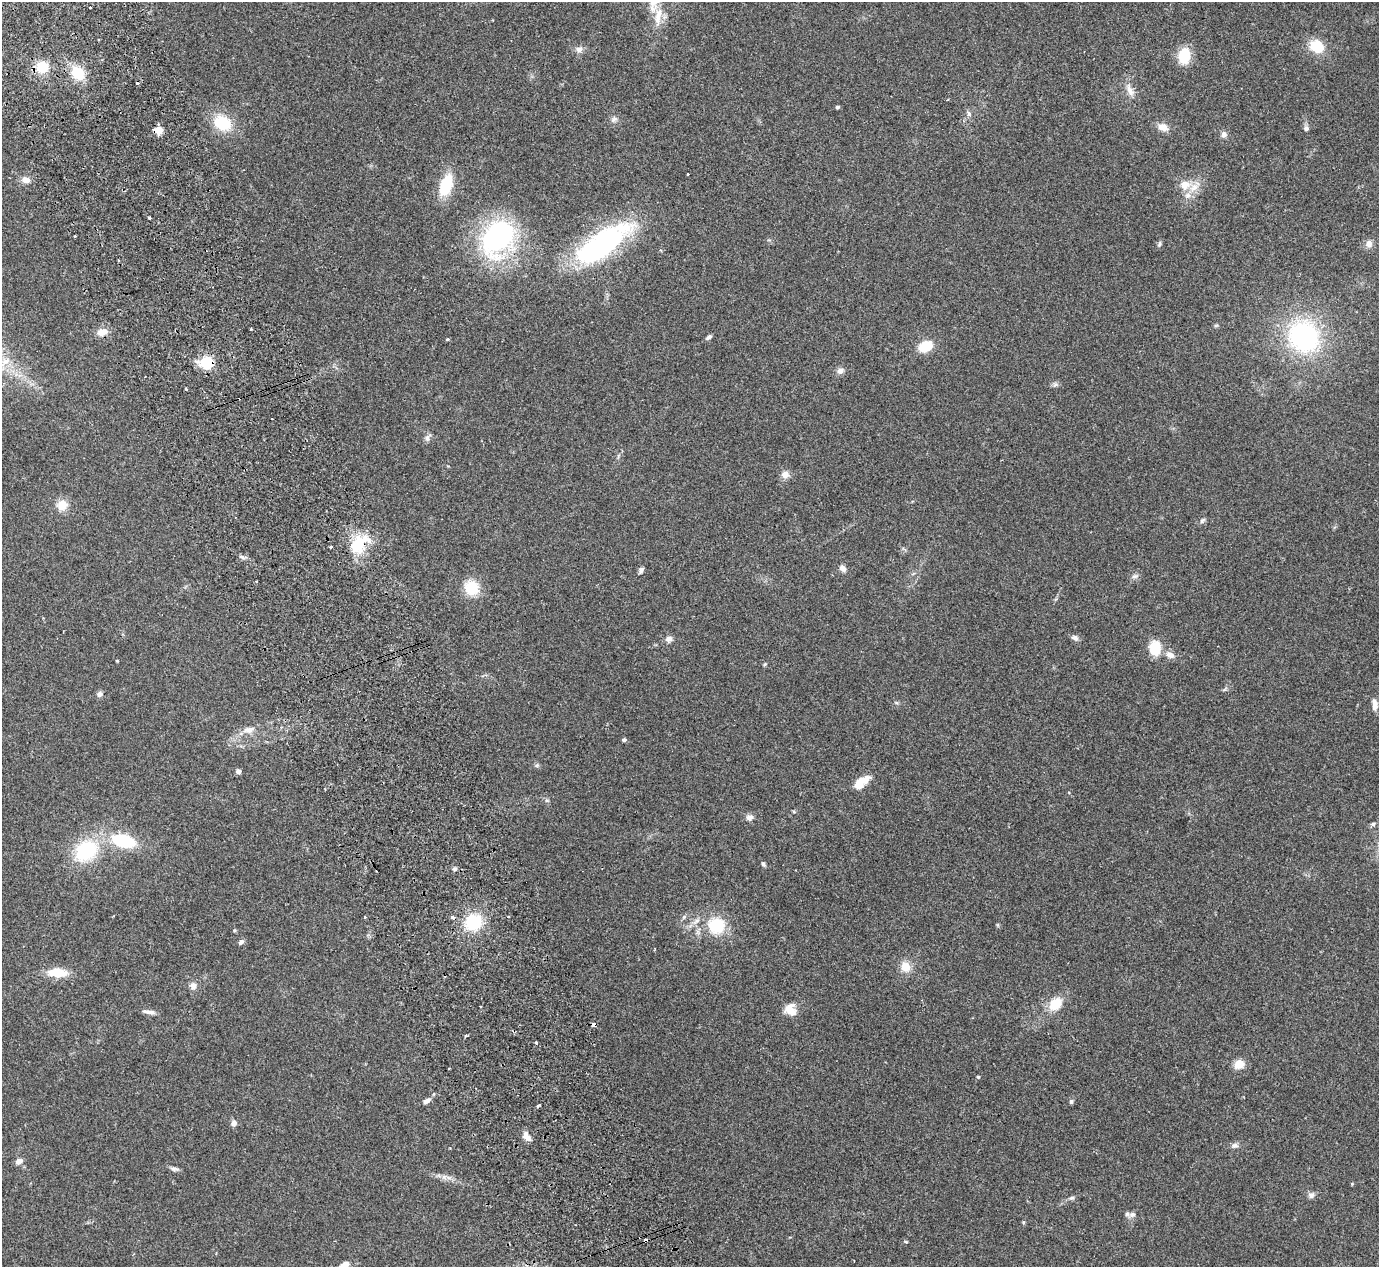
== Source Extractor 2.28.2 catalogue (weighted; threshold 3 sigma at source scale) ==
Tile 11 of 4 x 4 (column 3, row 3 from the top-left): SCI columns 2812-4188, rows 1448-2712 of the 5623 x 5551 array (HDU 1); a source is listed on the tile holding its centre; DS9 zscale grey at full resolution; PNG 1381 x 1269 px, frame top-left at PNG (2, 2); no overlay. Shown black and unused: <1% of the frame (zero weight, under 2 of 3 exposures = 3% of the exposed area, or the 3 px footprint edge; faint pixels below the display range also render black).
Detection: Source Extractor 2.28.2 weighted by HDU 2 'WHT'; one run over the whole footprint, this tile lists its part. Background 0.215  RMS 0.011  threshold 0.0512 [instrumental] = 3 sigma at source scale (4.5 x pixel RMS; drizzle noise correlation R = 1.50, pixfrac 1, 0.05/0.05 arcsec/px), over >= 5 px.
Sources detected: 109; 7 cosmic-ray / hot-pixel residue — not listed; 3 inside a brighter listed object's ellipse — not listed separately; the other 99 listed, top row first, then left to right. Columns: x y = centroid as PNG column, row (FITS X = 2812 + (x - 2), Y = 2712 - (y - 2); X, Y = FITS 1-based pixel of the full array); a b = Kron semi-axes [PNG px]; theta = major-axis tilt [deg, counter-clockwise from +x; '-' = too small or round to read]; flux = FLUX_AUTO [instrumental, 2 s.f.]
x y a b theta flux
90 7 3 2 - 1.8
658 18 24 8 -89 14
1317 46 14 11 -35 29
579 49 9 8 - 5
1184 56 14 10 84 36
42 67 12 12 - 25
78 73 13 10 -49 35
1130 90 20 7 -66 8.8
837 107 4 4 - 2.1
969 114 5 5 - 4.7
614 119 9 7 27 3.5
222 123 17 14 -25 43
1163 127 15 9 -18 8.7
1306 128 6 6 - 3.5
159 130 5 5 - 31
1224 134 8 7 - 3.8
26 180 10 7 -12 7.4
446 185 21 11 68 45
1185 185 14 12 19 14
149 218 3 3 - 2.7
497 238 49 35 56 170
1369 243 10 9 - 5.9
602 244 68 24 35 200
1159 244 8 5 62 2.3
118 260 2 2 - 0.85
1216 325 6 4 19 1.4
102 332 13 8 13 10
1304 336 30 27 -53 170
709 337 7 4 38 3
447 339 5 3 - 1.2
925 346 12 9 28 27
5 362 18 8 42 13
207 362 6 5 - 140
840 371 8 8 - 5.2
1055 385 8 6 53 2.7
186 389 3 3 - 2
427 438 9 7 76 3.8
785 475 9 8 - 7.4
62 505 11 11 - 15
1202 520 9 5 45 2.4
358 545 23 17 69 36
331 547 3 2 - 1.5
843 568 8 6 -50 5.5
641 570 8 5 67 3
1135 576 9 6 10 3.3
256 581 3 3 - 3.2
472 588 18 17 - 26
1075 638 10 7 -24 3.7
668 639 10 8 18 4.5
1155 648 14 10 90 31
1170 655 12 8 -32 7
117 661 3 3 - 1.1
765 664 6 3 71 1.3
99 694 7 6 - 3.9
1375 705 13 6 -88 7.1
249 730 16 8 11 9.1
624 740 4 4 - 2.6
537 765 6 4 43 1.7
238 771 4 4 - 6.4
861 782 21 9 40 18
794 812 6 3 -19 1.2
749 817 8 8 - 5.1
1373 824 5 5 - 1.9
124 841 23 12 -14 60
86 851 23 18 38 76
763 864 6 4 -53 2.1
455 869 6 5 - 2.1
684 917 6 5 - 2
473 922 16 15 - 50
716 926 16 15 - 44
241 942 8 5 48 3.1
905 967 13 12 - 14
57 973 16 8 -2 31
193 986 10 9 - 5.8
1055 1004 17 12 39 22
480 1006 2 2 - 1.1
790 1010 15 14 - 13
148 1012 16 5 -9 5.7
593 1024 4 4 - 5.1
466 1036 4 3 - 1.7
536 1043 3 3 - 3.4
1239 1064 9 8 - 16
449 1068 3 2 - 1.1
978 1077 4 4 - 1.4
427 1101 10 6 31 4.6
1071 1101 6 5 - 2.2
538 1105 3 3 - 5.7
234 1123 7 7 - 4.6
527 1136 12 7 -58 8.1
1235 1145 9 7 22 3.6
19 1161 8 6 28 6.4
174 1169 10 5 -6 3.3
444 1176 7 4 20 2.8
1311 1195 8 8 - 3.9
1072 1198 7 5 4 2.2
1132 1214 11 8 6 4.7
1024 1222 6 4 89 1.3
906 1242 5 3 - 1.1
344 1265 10 6 33 11
Overlapping masked pixels (flux is a lower limit): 4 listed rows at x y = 159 130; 207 362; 358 545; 593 1024
Isophote crosses this tile's border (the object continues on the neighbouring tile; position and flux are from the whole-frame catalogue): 1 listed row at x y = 344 1265
Unlisted compact peaks at least as high as the median listed source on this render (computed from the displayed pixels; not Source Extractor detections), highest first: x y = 242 557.